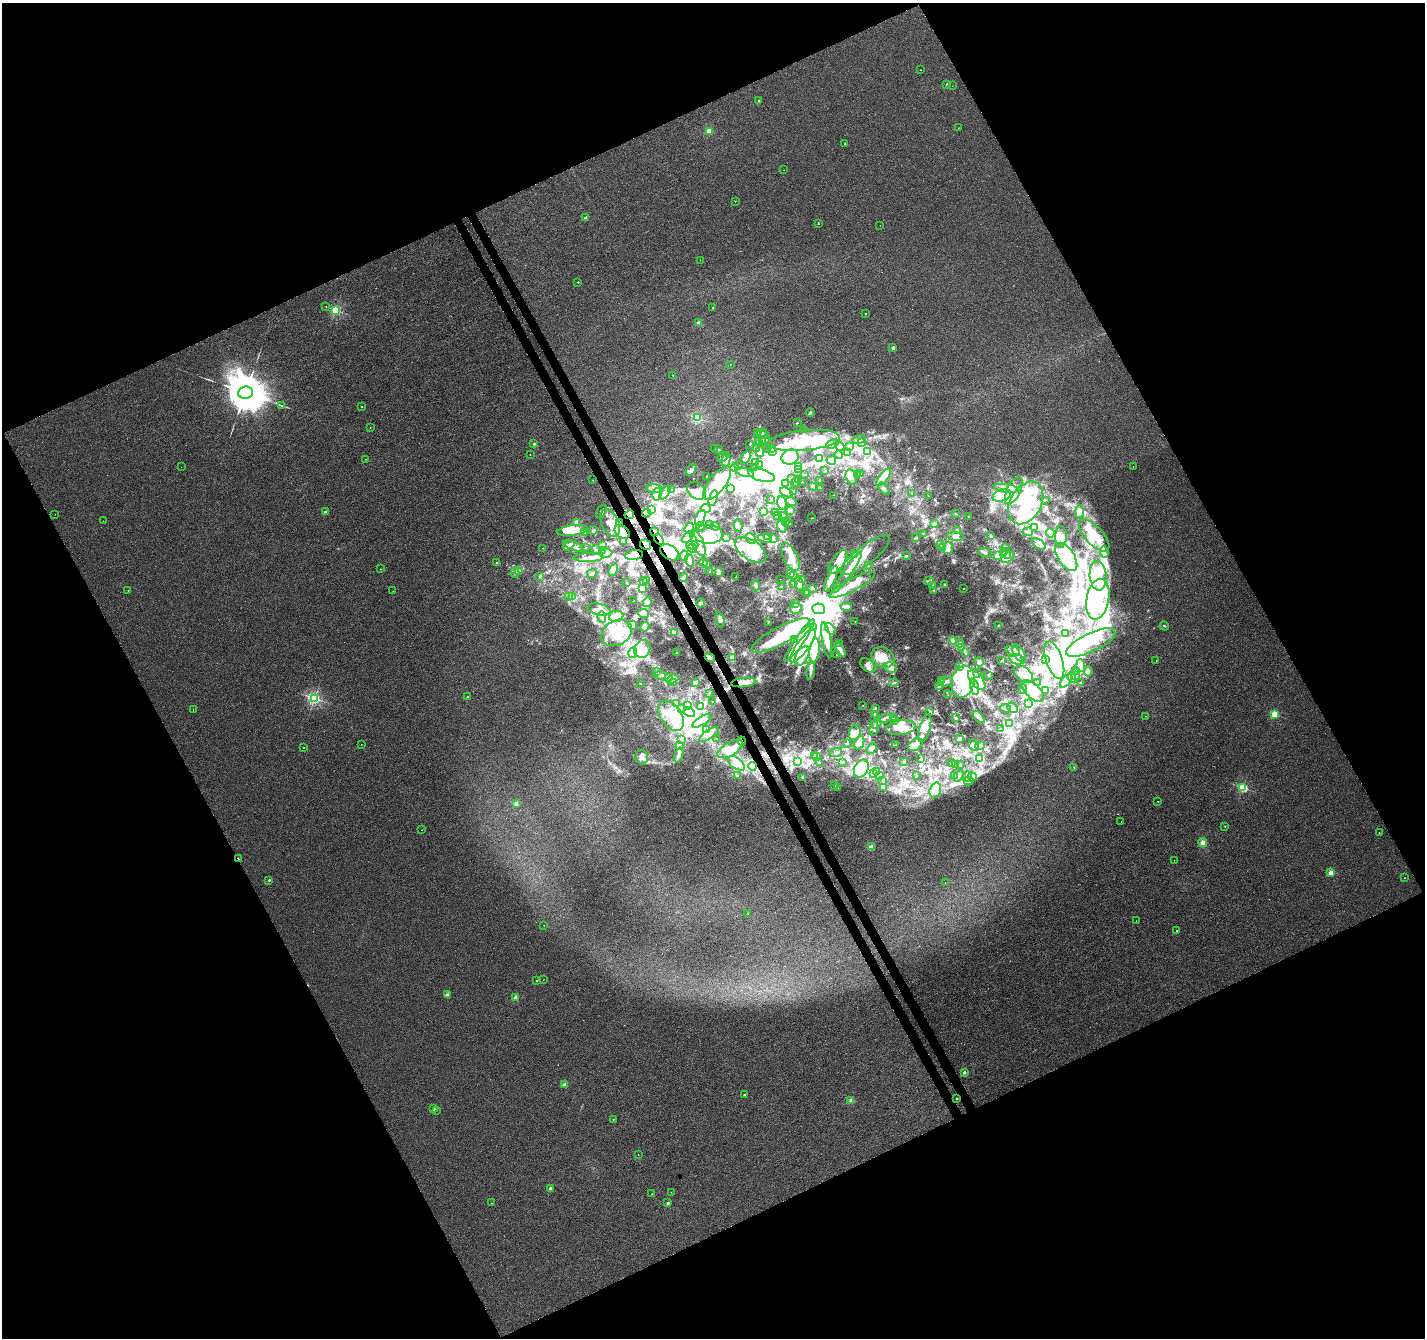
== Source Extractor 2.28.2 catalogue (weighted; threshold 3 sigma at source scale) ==
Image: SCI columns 53-5743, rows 125-5465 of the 5798 x 5650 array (HDU 1 of 3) = the unmasked area's bounding box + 8 px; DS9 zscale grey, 4 x 4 block average (1 PNG px = mean of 4 x 4 image px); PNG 1427 x 1340 px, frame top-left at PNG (2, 3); each listed source drawn as its Kron ellipse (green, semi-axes under 4 px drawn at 4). Shown black and unused: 46% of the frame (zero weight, under 3 of 4 exposures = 5% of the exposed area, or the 3 px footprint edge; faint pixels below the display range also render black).
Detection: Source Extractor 2.28.2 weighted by HDU 2 'WHT'. Background 0.00115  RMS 0.0026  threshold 0.0116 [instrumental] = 3 sigma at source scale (4.5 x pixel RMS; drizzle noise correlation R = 1.50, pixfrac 1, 0.0396/0.0396 arcsec/px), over >= 5 px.
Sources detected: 719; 2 too faint to see at this stretch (4 x 4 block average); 77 inside a brighter object's white glare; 2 cosmic-ray / hot-pixel residue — neither listed nor drawn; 15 coinciding with a brighter row at this scale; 172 inside a brighter listed object's ellipse — not listed separately; the other 451 listed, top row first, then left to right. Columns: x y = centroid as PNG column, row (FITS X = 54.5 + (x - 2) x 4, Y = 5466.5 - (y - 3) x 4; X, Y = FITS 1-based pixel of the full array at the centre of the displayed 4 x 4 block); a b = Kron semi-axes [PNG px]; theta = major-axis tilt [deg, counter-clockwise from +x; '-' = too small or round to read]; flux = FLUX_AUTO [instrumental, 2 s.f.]
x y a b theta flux
921 70 2 2 - 1.5
947 84 2 2 - 4.1
952 86 2 2 - 0.37
759 101 2 2 - 4.7
958 128 2 2 - 0.35
709 131 2 2 - 64
845 143 2 2 - 2.1
784 170 2 2 - 0.52
735 201 2 2 - 0.8
586 218 2 2 - 12
818 224 2 2 - 0.77
880 225 2 2 - 0.39
700 260 2 2 - 0.17
578 282 2 2 - 2.1
326 306 2 2 - 0.5
713 307 2 2 - 3.1
335 310 2 2 - 150
865 313 2 2 - 1.3
699 323 2 2 - 32
893 348 2 2 - 12
730 364 2 2 - 0.41
673 375 2 2 - 1.1
245 393 7 6 - 9400
282 406 3 2 - 1.2
362 406 2 2 - 0.85
810 413 4 3 - 2.6
697 418 2 2 - 190
797 423 2 2 - 0.85
370 427 2 2 - 0.54
803 429 2 2 - 0.39
757 432 2 2 - 1.2
762 433 5 3 - 3.7
764 435 3 2 - 1.7
765 439 2 2 - 0.68
763 440 2 2 - 0.77
804 440 36 10 5 62
859 440 6 2 15 3.3
758 441 4 2 - 2.2
861 443 3 2 - 2.5
534 444 2 2 - 6.4
750 444 2 2 - 0.95
832 444 6 4 25 7
840 446 5 3 - 4.2
850 446 3 2 - 1.2
715 448 3 2 - 0.84
766 448 2 2 - 0.31
771 448 2 2 - 0.42
719 449 3 2 - 1.1
756 449 2 2 - 1.3
760 451 5 3 - 4.7
773 451 3 3 - 2.3
867 451 2 2 - 1.7
848 453 2 2 - 1.2
530 455 2 2 - 0.64
839 455 4 2 - 1.7
722 457 5 3 - 4.5
790 457 9 7 19 18
746 458 7 2 57 5.4
365 459 2 2 - 0.6
819 459 2 2 - 1.2
726 460 7 3 84 8.9
831 460 5 4 - 5.3
755 463 2 2 - 0.43
759 464 2 2 - 0.73
739 465 2 2 - 0.48
181 467 2 2 - 0.21
754 467 2 2 - 0.58
799 467 3 2 - 1.4
1133 467 2 2 - 0.71
734 468 4 2 - 1.5
798 469 3 2 - 1.2
691 470 7 4 58 10
825 471 2 2 - 0.86
745 472 9 2 -16 4.6
861 474 3 2 - 2.2
762 475 14 6 -15 65
805 475 2 2 - 0.4
857 475 2 2 - 0.46
706 476 2 2 - 0.3
851 477 8 5 -74 8.8
884 477 10 4 53 11
791 478 2 2 - 0.25
592 480 2 2 - 0.48
799 480 4 3 - 3.4
820 480 3 2 - 1.1
802 481 2 2 - 0.24
796 482 5 2 - 2.5
717 483 20 8 52 69
786 483 3 2 - 1.3
813 486 3 2 - 1.9
820 488 2 2 - 0.74
1006 488 12 4 -7 12
655 489 8 4 -10 8.4
730 489 3 2 - 1.3
884 489 7 2 -52 3.6
672 490 3 2 - 1.6
696 491 10 7 -39 17
793 491 2 2 - 0.52
1014 491 15 6 65 17
786 492 7 3 -26 4.4
665 493 8 2 53 5.2
912 493 2 2 - 0.53
657 494 6 4 76 7.4
834 495 2 2 - 0.39
1002 495 9 6 18 15
928 496 2 2 - 0.4
713 498 8 3 75 7.1
771 500 2 2 - 0.52
1045 500 2 2 - 0.43
791 502 5 3 - 3.3
782 503 7 4 -76 7.4
1026 503 23 15 61 68
706 508 5 2 - 2.9
652 510 4 3 - 4.4
790 510 3 3 - 2.4
601 511 7 4 63 5.6
325 512 2 2 - 8.1
764 512 3 3 - 2.6
776 512 3 2 - 1.2
1080 512 6 4 87 5.6
647 513 4 2 - 2.4
55 514 2 2 - 0.21
956 514 2 2 - 0.49
629 515 5 3 - 12
777 515 3 2 - 0.95
783 516 4 3 - 3.1
968 516 2 2 - 0.44
700 518 8 4 67 8.6
812 518 3 2 - 0.38
103 521 2 2 - 0.2
577 522 2 2 - 39
619 522 2 2 - 1.1
786 522 2 2 - 0.47
610 523 15 8 -66 27
934 523 4 2 - 1.9
790 524 2 2 - 1.1
709 525 4 3 - 4
700 526 4 2 - 2.8
715 526 4 3 - 3.4
738 526 6 3 -79 4.8
782 527 6 2 -64 2.8
689 528 6 3 69 4.9
1035 528 2 2 - 0.8
572 530 15 5 8 25
593 530 4 2 - 1.7
957 530 4 2 - 3.3
585 532 3 3 - 2.3
622 532 8 5 -37 17
655 532 4 2 - 2.2
1028 532 5 3 - 3.2
923 533 3 2 - 0.92
1050 533 5 4 - 5.4
708 534 14 9 -3 30
1094 535 20 9 -47 34
768 536 3 2 - 1.9
990 536 4 3 - 2.5
688 537 7 3 48 4.4
727 537 3 2 - 1.7
955 537 8 3 -9 6
1061 537 11 5 -88 11
751 538 6 4 -49 5.9
765 538 7 2 -9 3.8
773 538 2 2 - 0.73
915 538 3 2 - 1.2
659 539 6 2 -51 3
624 541 3 2 - 1.1
698 543 14 5 -67 17
941 544 2 2 - 1
1039 544 8 4 -37 7.2
569 545 6 3 42 8.1
602 545 3 2 - 1.8
645 545 5 5 - 11
692 545 6 2 1 3.5
573 546 11 4 -21 7.5
586 547 2 2 - 0.76
1005 547 4 2 - 1.5
542 548 2 2 - 0.4
692 548 5 3 - 2.6
942 548 2 2 - 0.62
948 548 6 4 74 6.4
596 550 4 2 - 1.4
603 550 3 2 - 0.89
750 550 18 9 -34 42
670 552 10 7 -34 17
1104 552 5 3 - 5.1
606 553 6 3 10 5.5
985 553 7 3 -20 4.7
1003 554 2 2 - 1.5
1006 554 5 3 - 4.2
634 555 9 4 9 10
855 555 2 2 - 69
865 555 30 9 38 27
684 556 5 3 - 3.6
907 556 2 2 - 0.93
997 556 2 2 - 20
790 557 15 7 -63 21
1008 557 8 4 34 8.7
1066 557 16 8 -57 29
589 558 15 3 2 13
689 560 6 3 -70 5.5
703 562 4 2 - 2.4
838 562 14 6 53 29
497 563 2 2 - 2.2
707 564 3 2 - 1.8
869 566 2 2 - 0.6
380 569 2 2 - 1.1
613 570 6 3 65 6.1
519 571 3 2 - 1.6
709 572 3 2 - 0.77
719 572 4 3 - 3.2
848 572 24 3 56 34
515 573 4 2 - 1.9
592 573 5 3 - 2.4
791 574 4 2 - 1.6
540 576 3 3 - 1.8
793 576 2 2 - 0.71
1098 576 15 8 -86 32
683 577 5 3 - 2.9
736 577 2 2 - 0.43
780 579 2 2 - 0.41
831 579 14 2 68 33
647 580 3 2 - 2.2
802 580 4 3 - 2.5
643 581 3 2 - 2.4
929 581 4 2 - 2.2
626 582 2 2 - 0.44
794 584 2 2 - 6.3
800 584 8 3 -77 4.6
945 584 2 2 - 0.79
852 585 25 6 27 38
933 585 4 2 - 1.7
756 586 5 2 - 2.8
781 587 3 2 - 1.4
813 588 3 2 - 1.3
642 589 3 2 - 1.8
963 589 2 2 - 1.7
128 590 2 2 - 0.56
934 590 2 2 - 0.64
393 591 2 2 - 0.21
806 591 2 2 - 1
807 593 2 2 - 1.9
569 596 3 2 - 1.6
572 597 4 2 - 1.3
1098 599 20 11 79 61
633 601 2 2 - 0.43
647 602 5 4 - 5.8
700 603 4 3 - 4.1
795 603 3 2 - 4.1
846 606 6 3 1 5.2
796 608 6 5 - 6
599 609 12 5 -12 16
819 609 6 5 - 4100
644 614 5 2 - 2.3
616 616 7 5 11 9
602 617 5 4 - 5.2
720 620 7 3 -73 4.6
768 622 3 2 - 0.91
855 622 2 2 - 0.34
633 625 4 4 - 4.4
999 625 2 2 - 0.85
1164 626 5 2 - 1
645 627 5 4 - 4.1
813 628 3 2 - 2.1
830 629 7 2 -54 4.1
674 632 3 2 - 2
617 633 16 12 29 40
1065 634 2 2 - 0.69
781 635 33 8 27 110
795 639 2 2 - 1.1
799 640 25 4 55 21
827 640 18 4 -79 21
953 640 4 3 - 3.3
1091 643 27 9 26 59
839 644 2 2 - 1
960 644 4 2 - 1.9
803 646 20 6 54 34
962 647 3 3 - 3.1
642 649 9 8 - 19
840 649 8 2 -59 12
815 651 12 5 82 22
1012 651 7 5 -20 6.8
676 652 2 2 - 0.77
633 653 5 4 - 5.8
965 653 2 2 - 0.6
1019 653 9 5 -60 11
837 654 2 2 - 0.75
802 656 11 6 61 17
710 657 5 3 - 3.5
733 657 2 2 - 1.3
883 657 12 9 -32 34
1017 659 7 5 -15 9.2
1045 659 4 3 - 3.5
1054 660 19 8 -71 29
1156 660 2 2 - 0.29
1001 661 2 2 - 0.45
979 662 5 3 - 4.2
868 665 8 5 -41 9.2
1081 666 6 3 -84 5.9
960 667 2 2 - 0.58
891 668 6 5 - 8.1
811 671 9 3 83 5.7
1088 671 5 3 - 5.5
656 672 3 2 - 1.6
1077 672 2 2 - 1.7
978 673 2 2 - 0.83
1023 674 10 7 -37 16
660 675 6 2 -11 3.1
988 675 2 2 - 0.95
1075 676 4 2 - 2.1
668 677 4 3 - 2.4
1072 677 5 3 - 3.7
672 679 6 2 22 3.6
941 680 2 2 - 0.7
977 680 12 6 -51 18
1066 681 8 4 50 7.2
674 682 3 2 - 1.6
695 682 3 2 - 1.4
744 682 12 4 6 13
946 682 8 3 17 8.4
963 682 16 11 77 56
1037 682 2 2 - 0.47
1081 682 3 2 - 0.88
894 683 5 2 - 1.5
640 684 2 2 - 1.8
940 686 4 3 - 3.3
974 687 8 3 -77 6.3
1023 689 5 2 - 3.9
1033 691 14 7 -43 29
1045 691 2 2 - 0.62
709 694 2 2 - 0.33
948 695 2 2 - 0.41
467 697 2 2 - 2.7
314 698 2 2 - 300
713 702 2 2 - 0.52
676 703 4 2 - 2
1028 704 2 2 - 0.48
687 705 4 3 - 3.2
863 705 2 2 - 0.92
700 706 3 2 - 2.5
875 708 3 2 - 1.1
1005 708 5 3 - 3.6
1012 708 6 3 -41 5.6
193 709 2 2 - 0.68
682 709 3 2 - 2.4
930 711 3 2 - 1.3
689 712 6 4 -31 8.1
1275 714 2 2 - 90
875 715 4 2 - 2.2
671 716 17 10 -56 35
1145 716 2 2 - 0.31
979 717 7 4 -49 6.3
884 718 6 2 15 3.1
893 718 2 2 - 1.1
955 718 4 2 - 1.6
895 720 3 2 - 1.4
702 721 11 4 31 11
1009 723 3 2 - 1.3
876 724 6 2 37 3.4
874 728 8 2 84 3.2
901 728 15 7 8 32
925 728 14 5 74 14
1000 728 2 2 - 0.41
707 729 2 2 - 1
855 733 8 5 71 12
709 734 12 3 34 8.6
717 739 2 2 - 1.7
959 739 3 2 - 1.1
682 740 4 2 - 1.9
742 741 4 2 - 2.2
847 743 2 2 - 0.96
859 743 7 4 66 21
361 744 2 2 - 0.39
679 745 2 2 - 1.1
895 745 2 2 - 0.43
915 745 8 5 35 8.8
973 745 6 4 -43 6
980 746 5 2 - 2.4
303 747 2 2 - 1.1
872 748 6 2 53 3
730 749 14 6 30 20
835 752 7 2 19 2.8
679 755 8 3 75 5.2
815 755 2 2 - 1
817 756 3 2 - 1.4
642 757 7 6 - 9.1
920 759 3 2 - 0.82
979 759 2 2 - 0.97
798 761 4 2 - 2.2
904 761 3 2 - 1.2
819 762 3 2 - 1.5
843 762 2 2 - 0.4
952 762 3 2 - 1.2
736 763 10 5 -37 16
956 764 3 2 - 1.1
961 765 2 2 - 0.97
753 766 4 3 - 3.9
1074 767 2 2 - 1.3
861 768 9 6 64 18
877 772 3 3 - 2.5
873 773 3 3 - 3
880 775 3 3 - 2.8
955 775 3 2 - 0.79
737 776 3 2 - 1.5
917 776 2 2 - 0.38
958 776 6 2 61 3.9
967 776 5 2 - 3.4
803 777 2 2 - 17
972 777 4 2 - 3.5
883 780 2 2 - 0.96
969 781 5 2 - 3
835 786 2 2 - 0.47
837 788 2 2 - 0.53
883 788 3 2 - 1.4
1243 788 2 2 - 160
935 790 8 5 74 10
1158 801 2 2 - 2.1
516 804 2 2 - 20
1121 821 2 2 - 1.5
1225 826 2 2 - 2.4
421 830 2 2 - 0.5
1379 833 2 2 - 1
1203 843 4 4 - 6
872 847 2 2 - 40
238 859 3 2 - 1.5
1174 860 2 2 - 0.28
1331 873 2 2 - 38
1404 878 2 2 - 0.57
269 880 2 2 - 4.3
945 883 2 2 - 0.42
748 913 2 2 - 1.4
1136 921 2 2 - 0.46
544 925 2 2 - 0.22
1177 931 2 2 - 3.9
543 980 2 2 - 0.28
537 981 2 2 - 2.1
447 995 2 2 - 17
515 998 2 2 - 27
964 1072 2 2 - 13
564 1085 2 2 - 27
744 1095 2 2 - 3.3
957 1098 2 2 - 3.9
851 1100 2 2 - 24
434 1109 2 2 - 5
436 1111 2 2 - 0.41
613 1119 2 2 - 1.7
638 1155 2 2 - 0.63
550 1188 2 2 - 13
671 1192 2 2 - 0.31
652 1194 2 2 - 0.43
491 1203 2 2 - 0.41
668 1203 2 2 - 6.7
Overlapping masked pixels (flux is a lower limit): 10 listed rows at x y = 629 515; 619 522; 622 532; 655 532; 659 539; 645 545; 670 552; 744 682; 742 741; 238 859
Diffuse or blended objects may show on this block-average render without a row.